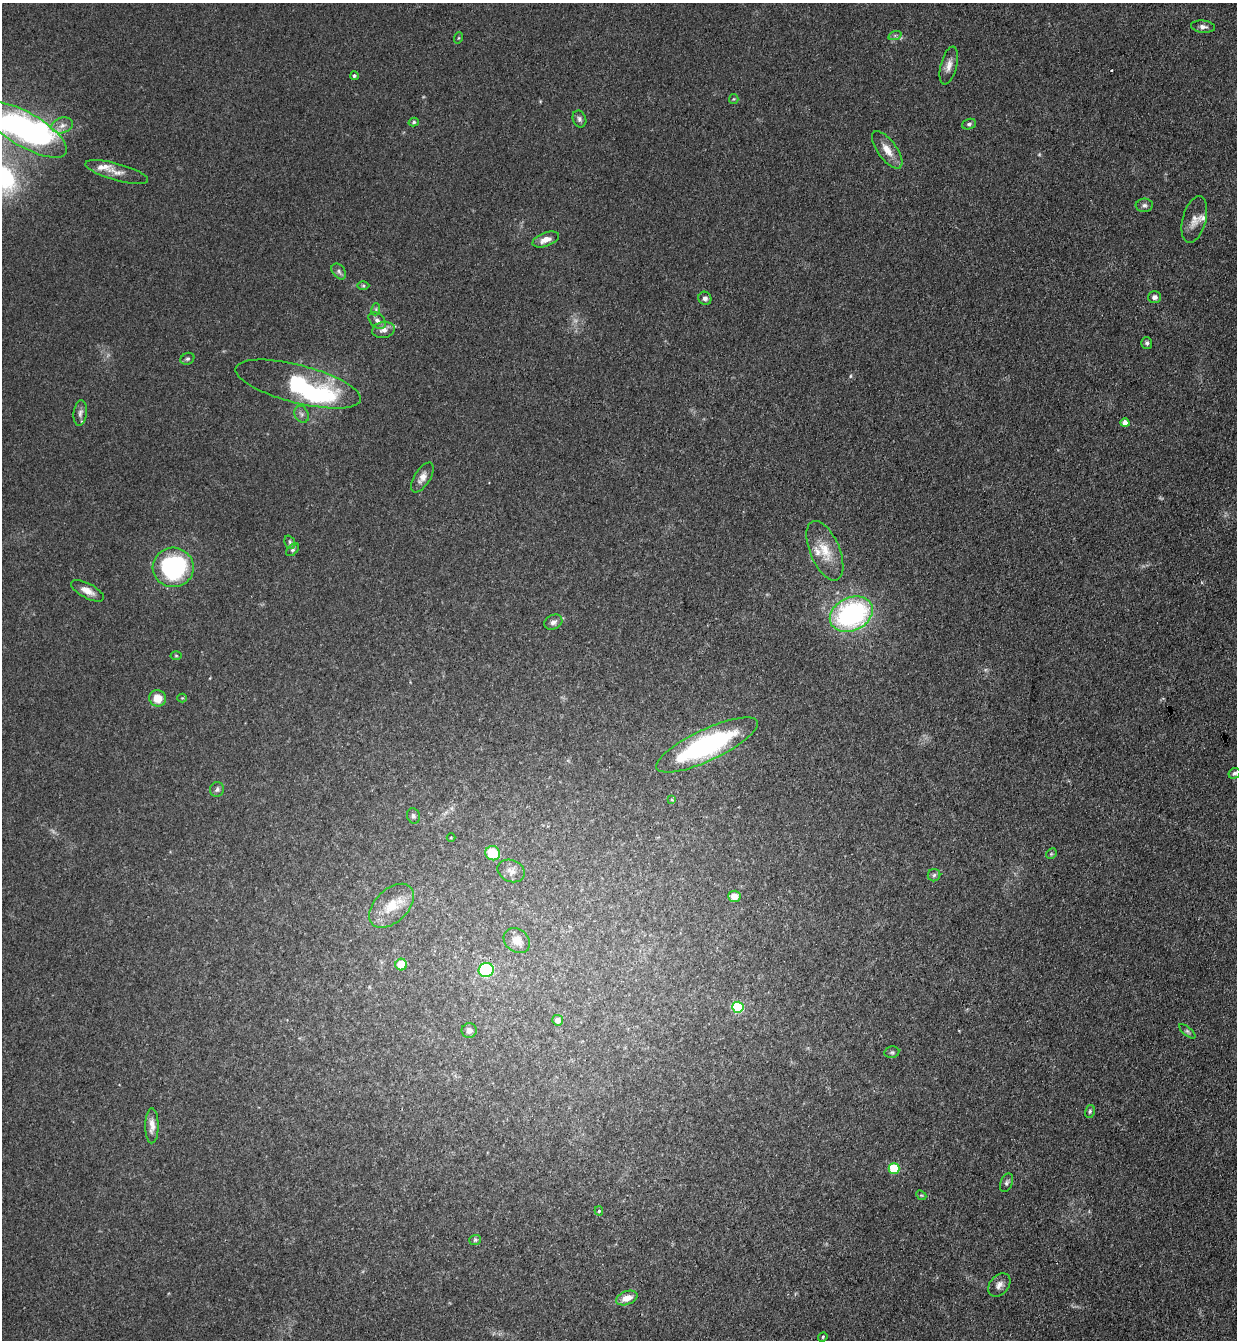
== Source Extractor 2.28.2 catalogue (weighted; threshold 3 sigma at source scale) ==
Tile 6 of 4 x 4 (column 2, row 2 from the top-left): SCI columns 1425-2659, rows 2699-4036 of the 5447 x 5397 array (HDU 1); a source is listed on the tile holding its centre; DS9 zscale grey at full resolution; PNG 1239 x 1342 px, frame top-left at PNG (2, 3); each listed source drawn as its Kron ellipse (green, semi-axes under 4 px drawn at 4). Shown black and unused: <1% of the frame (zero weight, under 3 of 4 exposures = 5% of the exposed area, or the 3 px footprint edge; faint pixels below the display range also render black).
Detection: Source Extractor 2.28.2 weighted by HDU 2 'WHT'; one run over the whole footprint, this tile lists its part. Background 0.128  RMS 0.0077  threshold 0.0349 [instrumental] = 3 sigma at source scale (4.5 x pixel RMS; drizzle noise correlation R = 1.50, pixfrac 1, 0.05/0.05 arcsec/px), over >= 5 px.
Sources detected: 81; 3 too faint to see at this stretch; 3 inside a brighter object's white glare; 1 cosmic-ray / hot-pixel residue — neither listed nor drawn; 4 inside a brighter listed object's ellipse — not listed separately; the other 70 listed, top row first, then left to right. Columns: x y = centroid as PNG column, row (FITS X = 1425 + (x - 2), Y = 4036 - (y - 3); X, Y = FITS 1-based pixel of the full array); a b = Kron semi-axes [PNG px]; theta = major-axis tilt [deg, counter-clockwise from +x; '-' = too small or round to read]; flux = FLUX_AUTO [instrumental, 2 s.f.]
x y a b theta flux
1203 27 12 6 -5 3.2
895 35 7 4 19 1.4
458 38 6 3 70 0.81
949 65 19 8 76 6
354 76 4 4 - 1.7
734 99 5 4 - 0.83
579 119 9 6 -68 2.3
414 122 5 4 - 1.3
969 124 7 5 19 1.7
62 125 11 7 16 4.7
25 130 47 17 -30 230
887 150 22 9 -54 10
117 172 32 8 -16 8.2
1144 205 8 6 4 2.2
1194 219 24 11 75 8.1
546 239 14 7 20 6.5
339 271 9 6 -52 2.4
363 286 6 4 0 1.1
1154 297 6 6 - 2.5
705 298 7 6 - 2.5
376 309 6 4 73 1.2
377 320 10 6 -41 3.3
384 330 11 8 10 4.8
1147 343 6 5 - 1.7
187 359 7 5 29 1.6
298 384 64 19 -14 89
80 413 13 6 83 3.3
302 414 9 6 -65 2.7
1125 423 4 4 - 6.9
422 478 17 8 58 5.6
290 542 7 5 -67 1.5
293 550 7 5 45 1.5
825 551 32 15 -67 19
173 567 20 19 - 100
87 591 18 7 -28 6.9
851 614 22 16 25 150
553 622 9 7 26 3.1
176 656 5 3 - 0.77
158 698 8 8 - 12
182 698 4 4 - 0.78
707 745 55 15 25 150
1234 773 6 5 - 2
217 789 7 7 - 2.1
672 800 4 3 - 0.7
413 816 8 6 -73 2.1
451 837 4 3 - 0.64
493 853 7 7 - 22
1051 854 6 4 45 1.1
511 871 14 11 -24 5.6
934 875 6 6 - 1.8
734 896 6 6 - 7.2
391 906 26 16 44 19
517 941 14 11 -38 7.6
401 965 6 5 - 15
486 970 7 7 - 60
738 1007 5 5 - 62
558 1020 5 5 - 5.4
469 1030 7 7 - 3.9
1187 1031 10 4 -40 1.7
892 1052 7 5 11 1.5
1090 1111 6 5 - 1.4
152 1126 17 6 90 6.6
894 1168 5 5 - 48
1007 1183 10 6 69 2.3
921 1195 5 4 - 1
599 1211 4 4 - 1.1
475 1240 6 5 - 1.3
999 1285 13 9 50 4.9
627 1298 11 6 20 8.4
823 1337 5 4 - 0.92
Isophote crosses this tile's border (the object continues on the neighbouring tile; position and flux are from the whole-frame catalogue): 1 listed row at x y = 25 130